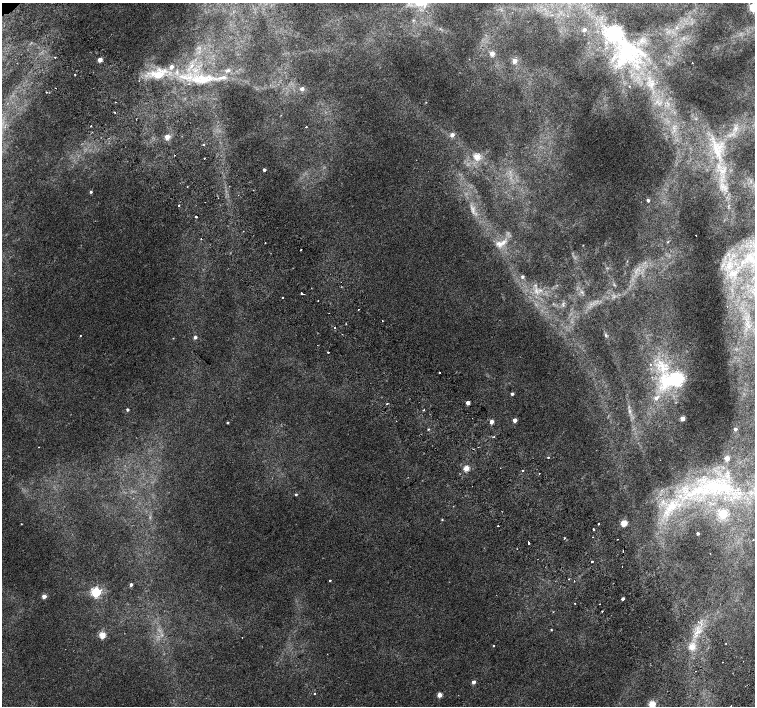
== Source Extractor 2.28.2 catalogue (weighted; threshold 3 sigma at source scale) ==
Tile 6 of 4 x 4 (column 2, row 2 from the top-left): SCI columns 1557-3062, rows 3080-4486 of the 6118 x 6093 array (HDU 1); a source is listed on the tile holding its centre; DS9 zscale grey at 2 x 2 block average (1 PNG px = mean of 2 x 2 image px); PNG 757 x 708 px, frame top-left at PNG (2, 3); no overlay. Shown black and unused: <1% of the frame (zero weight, under 2 of 3 exposures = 3% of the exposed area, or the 3 px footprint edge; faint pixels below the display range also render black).
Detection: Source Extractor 2.28.2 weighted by HDU 2 'WHT'; one run over the whole footprint, this tile lists its part. Background 0.00525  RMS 0.0036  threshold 0.0162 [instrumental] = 3 sigma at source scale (4.5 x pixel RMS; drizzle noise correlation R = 1.50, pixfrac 1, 0.0396/0.0396 arcsec/px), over >= 5 px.
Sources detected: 134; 10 cosmic-ray / hot-pixel residue — not listed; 3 inside a brighter listed object's ellipse — not listed separately; the other 121 listed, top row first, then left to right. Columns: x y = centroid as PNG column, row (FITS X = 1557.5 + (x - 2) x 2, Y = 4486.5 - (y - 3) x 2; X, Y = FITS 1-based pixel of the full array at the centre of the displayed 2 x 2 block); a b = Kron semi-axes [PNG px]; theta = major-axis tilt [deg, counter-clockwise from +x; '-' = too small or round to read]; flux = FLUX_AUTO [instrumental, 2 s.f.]
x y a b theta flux
753 7 3 3 - 96
676 28 5 2 - 0.92
584 29 3 3 - 3
615 33 16 6 -62 320
634 49 20 9 -38 20
492 54 3 3 - 11
55 57 2 2 - 1.3
100 60 3 2 - 12
514 61 3 3 - 13
692 63 2 2 - 1.1
228 70 7 4 9 2.1
75 75 2 2 - 0.63
158 75 28 13 35 21
184 77 13 5 -20 8.4
222 77 16 5 8 6.8
204 80 17 10 15 15
652 84 7 5 53 3.5
629 86 2 2 - 0.32
56 88 2 2 - 1.2
302 88 4 3 - 2.8
46 92 2 2 - 0.74
116 102 2 2 - 0.47
426 102 2 2 - 0.4
91 126 2 2 - 0.64
306 127 2 2 - 0.98
735 128 5 3 - 1.8
452 135 3 3 - 6.5
167 137 3 3 - 13
203 145 2 2 - 1
717 152 26 8 -77 23
477 156 3 3 - 22
204 158 2 2 - 1.5
264 170 2 2 - 2.8
91 192 3 3 - 1.4
648 200 3 3 - 2.5
179 205 2 2 - 2.2
473 210 8 3 -80 2.7
196 217 2 2 - 1.5
696 235 2 2 - 0.49
201 239 2 2 - 0.6
668 242 4 3 - 0.89
265 243 2 2 - 1.8
501 243 17 8 20 8.7
301 250 2 2 - 3
748 257 6 6 - 4.7
733 274 7 3 -7 1.9
522 277 3 3 - 2.1
535 285 3 3 - 1.1
540 290 4 2 - 1.1
302 293 2 2 - 2.3
304 294 2 2 - 0.45
283 298 2 2 - 4
358 309 2 2 - 2.2
329 313 2 2 - 0.36
382 321 2 2 - 0.45
346 324 2 2 - 0.71
334 328 2 2 - 0.59
606 335 5 3 - 1.2
80 336 2 2 - 0.69
195 337 3 3 - 3
173 338 3 2 - 0.37
328 352 2 2 - 2.2
662 367 20 11 -48 22
439 372 2 2 - 1.9
676 379 7 4 11 300
512 394 2 2 - 2.3
656 398 4 4 - 3.9
468 403 3 2 - 9.2
387 404 3 2 - 0.8
127 410 2 2 - 1.9
424 410 3 2 - 0.55
683 418 3 2 - 13
515 420 3 2 - 8.4
491 422 3 2 - 7.2
227 423 2 2 - 1.2
428 429 3 3 - 0.78
735 429 3 3 - 2.5
494 437 2 2 - 0.52
39 447 2 2 - 0.57
548 457 2 2 - 1.2
727 458 3 3 - 15
466 468 3 3 - 23
522 471 2 2 - 1.9
539 473 2 2 - 0.79
715 486 53 16 6 76
296 494 3 2 - 1.2
670 508 34 13 47 41
723 514 3 3 - 61
442 520 3 3 - 0.76
624 523 3 3 - 36
21 524 2 2 - 0.42
598 524 2 2 - 2
498 526 2 2 - 3
593 529 2 2 - 2.6
698 533 2 2 - 1.9
592 537 2 2 - 0.47
565 538 2 2 - 1.1
529 542 3 2 - 4.8
517 549 2 2 - 0.41
592 561 2 2 - 3.4
569 579 2 2 - 0.62
330 580 3 2 - 0.74
574 581 2 2 - 0.8
131 585 2 2 - 2.9
96 592 3 3 - 130
44 596 3 3 - 9.7
623 599 3 2 - 2.5
575 603 2 2 - 1.5
602 611 2 2 - 0.69
553 612 2 2 - 0.36
551 630 2 2 - 0.59
697 632 8 2 11 1.6
102 635 3 3 - 34
242 637 2 2 - 1.1
493 646 2 2 - 0.96
692 646 3 3 - 18
696 671 2 2 - 0.41
473 682 3 2 - 4.9
314 694 2 2 - 0.82
439 695 3 3 - 14
652 704 3 3 - 37
Isophote crosses this tile's border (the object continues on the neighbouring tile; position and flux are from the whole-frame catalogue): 2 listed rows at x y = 753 7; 652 704
Diffuse or blended objects may show on this block-average render without a row.